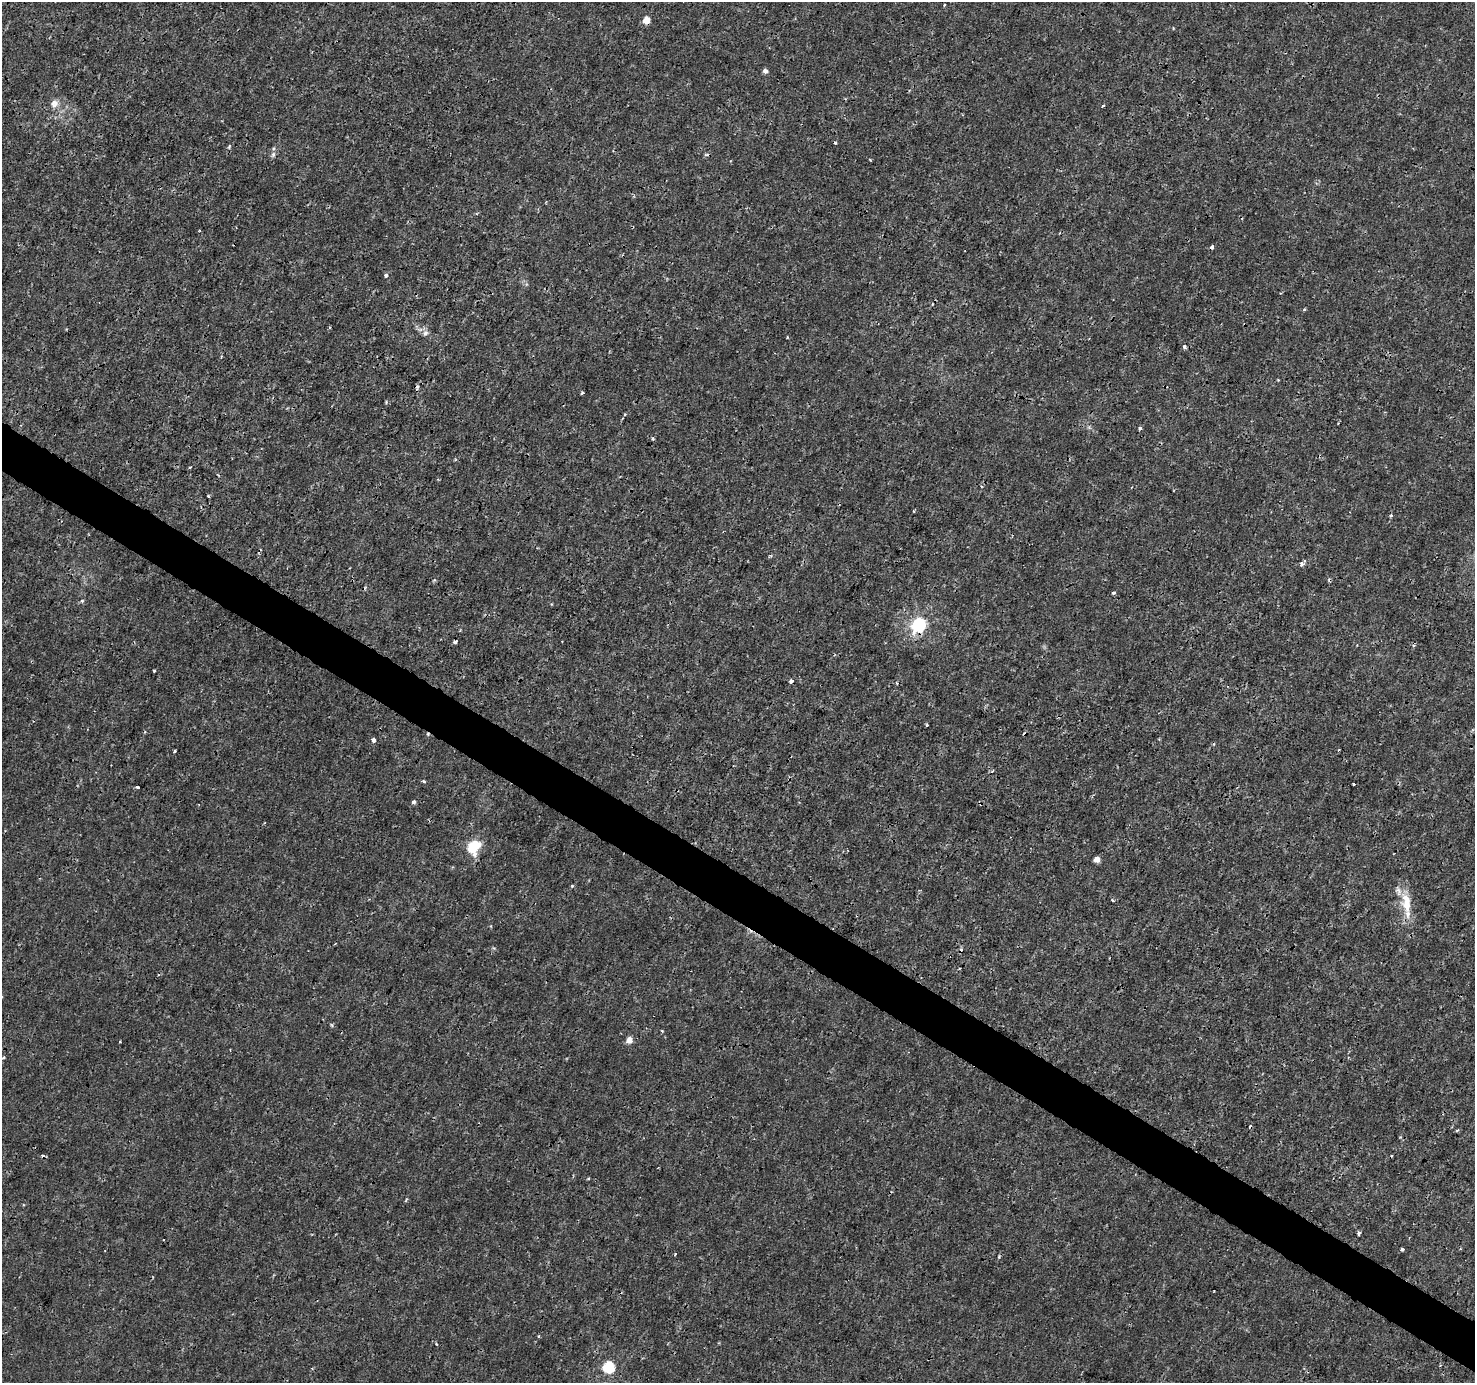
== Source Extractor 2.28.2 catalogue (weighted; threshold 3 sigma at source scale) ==
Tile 6 of 4 x 4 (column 2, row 2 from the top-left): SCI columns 1475-2947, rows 2950-4330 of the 5901 x 5965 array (HDU 1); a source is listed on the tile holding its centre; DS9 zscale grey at full resolution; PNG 1477 x 1385 px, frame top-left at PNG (2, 2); no overlay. Shown black and unused: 4% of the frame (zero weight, under 3 of 4 exposures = <1% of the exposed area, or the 3 px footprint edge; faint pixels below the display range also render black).
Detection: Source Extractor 2.28.2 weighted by HDU 2 'WHT'; one run over the whole footprint, this tile lists its part. Background 1.47e-04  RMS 7.6e-04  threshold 0.00342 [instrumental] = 3 sigma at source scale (4.5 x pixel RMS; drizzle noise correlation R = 1.50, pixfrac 1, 0.0396/0.0396 arcsec/px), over >= 5 px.
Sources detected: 59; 8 cosmic-ray / hot-pixel residue — not listed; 2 inside a brighter listed object's ellipse — not listed separately; the other 49 listed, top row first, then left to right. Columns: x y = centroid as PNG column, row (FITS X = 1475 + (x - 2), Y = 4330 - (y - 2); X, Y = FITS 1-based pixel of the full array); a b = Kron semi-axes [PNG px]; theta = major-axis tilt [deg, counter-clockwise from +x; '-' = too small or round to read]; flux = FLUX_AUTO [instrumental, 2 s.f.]
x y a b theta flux
944 5 3 2 - 0.072
646 20 5 5 - 1.5
765 71 6 5 - 0.21
54 103 12 10 19 0.52
1103 106 3 3 - 0.36
229 146 6 4 75 0.098
273 154 8 5 64 0.19
1211 247 3 3 - 0.28
386 275 4 4 - 0.2
1304 309 5 3 - 0.084
425 333 9 6 60 0.27
1184 347 3 3 - 0.37
582 393 4 3 - 0.15
1140 428 3 3 - 0.2
652 438 4 3 - 0.14
208 496 3 3 - 0.087
914 511 4 3 - 0.071
1391 515 4 4 - 0.087
1301 564 6 5 - 0.21
434 580 5 4 - 0.087
1114 593 4 3 - 0.15
82 601 5 4 - 0.11
919 625 6 6 - 15
455 642 6 4 18 0.15
154 671 3 3 - 0.12
791 681 4 4 - 0.34
373 740 4 3 - 1
174 751 3 3 - 0.2
423 781 4 4 - 0.12
1354 784 3 2 - 0.067
137 787 3 3 - 0.22
414 802 4 4 - 0.18
473 847 14 11 56 2.3
1097 859 4 4 - 0.8
572 886 4 4 - 0.076
1112 900 4 3 - 0.09
1407 906 20 13 -52 1.3
959 968 2 2 - 0.071
662 1031 3 3 - 0.07
629 1040 5 4 - 0.86
120 1041 3 2 - 0.081
3 1058 4 3 - 0.071
1457 1130 5 3 - 0.086
588 1179 4 3 - 0.074
1359 1233 4 3 - 0.16
1402 1249 3 3 - 0.24
675 1254 4 3 - 0.063
538 1336 4 3 - 0.078
608 1367 6 6 - 7
Overlapping masked pixels (flux is a lower limit): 4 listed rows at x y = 646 20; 1211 247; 919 625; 791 681